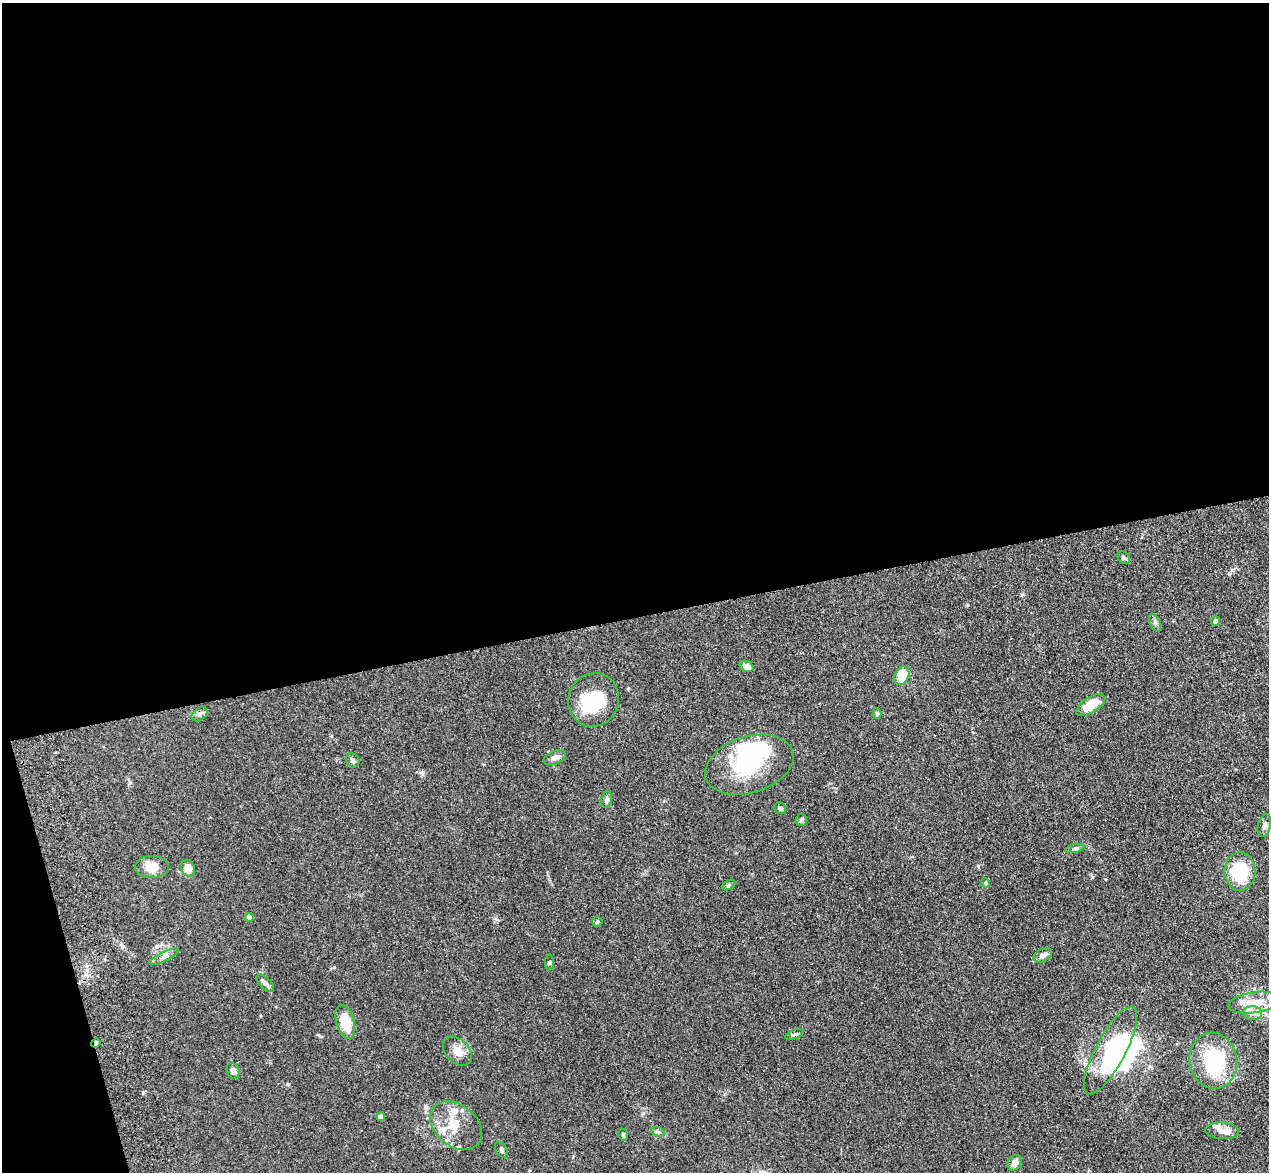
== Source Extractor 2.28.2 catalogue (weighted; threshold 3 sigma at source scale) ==
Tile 1 of 4 x 4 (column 1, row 1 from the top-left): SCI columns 116-1382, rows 3694-4863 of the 5298 x 5161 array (HDU 1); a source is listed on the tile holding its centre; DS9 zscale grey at full resolution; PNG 1271 x 1174 px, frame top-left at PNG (2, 3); each listed source drawn as its Kron ellipse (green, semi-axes under 4 px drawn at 4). Shown black and unused: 55% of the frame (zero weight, under 3 of 4 exposures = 6% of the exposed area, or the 3 px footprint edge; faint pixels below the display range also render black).
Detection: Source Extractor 2.28.2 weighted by HDU 2 'WHT'; one run over the whole footprint, this tile lists its part. Background 0.0711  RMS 0.0063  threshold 0.0283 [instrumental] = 3 sigma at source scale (4.5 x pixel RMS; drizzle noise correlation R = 1.50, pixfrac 1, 0.05/0.05 arcsec/px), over >= 5 px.
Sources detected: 56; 8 inside a brighter object's white glare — neither listed nor drawn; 4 inside a brighter listed object's ellipse — not listed separately; the other 44 listed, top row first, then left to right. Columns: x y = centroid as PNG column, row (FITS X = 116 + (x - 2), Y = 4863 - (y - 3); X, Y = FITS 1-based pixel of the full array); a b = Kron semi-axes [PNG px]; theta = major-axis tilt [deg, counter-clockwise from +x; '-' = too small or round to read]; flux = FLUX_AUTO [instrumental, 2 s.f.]
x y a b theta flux
1124 558 7 5 -46 1.1
1215 621 5 4 - 2
1155 623 9 5 -64 1.5
746 666 7 5 -26 3.4
902 676 10 7 66 12
594 700 27 25 65 29
1091 705 16 7 31 12
877 713 5 4 - 1.1
200 714 9 6 35 1.7
555 758 11 6 20 3.1
353 760 7 6 - 1.5
749 765 45 28 18 47
606 800 8 5 80 1.6
780 808 6 5 - 1
801 820 6 5 - 1
1264 825 12 6 75 2
1075 848 9 4 11 1.2
152 867 17 11 -1 8.9
188 868 8 6 -65 6.1
1240 871 19 15 90 27
985 883 4 4 - 0.72
728 885 7 4 28 0.95
249 917 4 4 - 3.9
597 922 5 5 - 0.79
1043 955 10 6 25 2.8
164 957 16 4 26 2.4
550 963 8 4 90 0.83
265 983 11 5 -45 2.3
1254 1003 26 10 8 12
1252 1013 9 7 0 3.1
345 1022 17 9 -74 13
794 1034 10 3 21 1
96 1043 5 4 - 0.78
457 1051 17 11 -44 6.8
1111 1051 49 15 62 38
1213 1061 28 23 -80 45
233 1071 8 6 -68 2.8
381 1116 4 4 - 4.9
456 1126 29 20 -40 17
1222 1131 17 8 -2 4.7
658 1132 7 4 -18 1.2
623 1134 6 4 -75 1.1
501 1150 8 5 -60 1.4
1015 1163 8 6 61 4.5
Overlapping masked pixels (flux is a lower limit): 1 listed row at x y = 96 1043